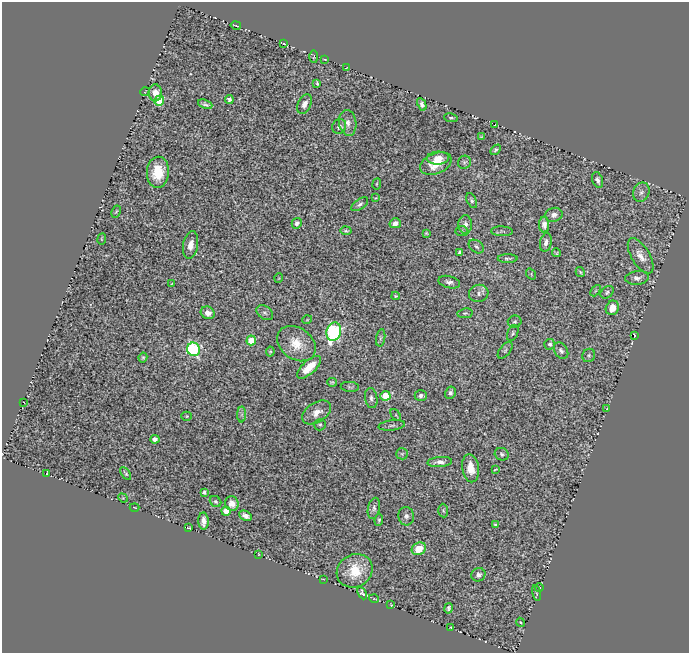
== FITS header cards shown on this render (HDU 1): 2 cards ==
NAXIS1  =                  687
NAXIS2  =                  651

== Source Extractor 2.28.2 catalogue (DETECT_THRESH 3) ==
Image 687 x 651 px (HDU 1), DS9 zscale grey, 1 PNG px = 1 image px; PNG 691 x 655 px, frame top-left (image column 1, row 651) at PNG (2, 2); each listed source drawn as its Kron ellipse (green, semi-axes under 4 px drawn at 4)
Background 0.765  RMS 0.034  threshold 0.101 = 3 sigma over >= 5 px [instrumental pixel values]
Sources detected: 126; all 126 listed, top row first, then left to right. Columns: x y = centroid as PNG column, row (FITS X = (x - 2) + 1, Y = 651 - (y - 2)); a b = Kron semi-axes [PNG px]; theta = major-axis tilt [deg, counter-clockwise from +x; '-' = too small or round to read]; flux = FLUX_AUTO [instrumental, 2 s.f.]
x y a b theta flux
236 25 5 2 - 2.1
284 43 4 2 - 1.1
314 57 6 4 -89 2.7
325 59 3 2 - 1.8
346 68 3 2 - 1.4
317 83 4 2 - 2.9
145 92 5 2 - 1.7
155 93 8 6 -87 27
229 99 4 4 - 6.1
159 101 5 5 - 78
205 104 7 3 -21 6.2
305 104 10 6 67 14
422 104 6 4 -65 7.5
451 118 7 4 -9 3.9
348 123 13 8 -81 14
495 125 3 2 - 2
339 126 8 6 52 8.7
481 137 4 3 - 2.5
496 150 6 4 47 4.6
438 158 11 6 3 18
464 162 7 6 - 4.7
436 163 16 10 22 40
158 172 16 11 86 67
597 180 8 5 -72 8.2
377 184 5 3 - 2.2
641 192 10 8 68 9.1
375 198 4 4 - 2.1
472 200 8 4 -64 4.8
360 204 10 5 35 7.1
116 212 6 3 62 2.6
554 215 9 7 12 9.8
297 223 5 5 - 7.1
395 223 5 5 - 14
465 225 9 7 90 12
544 225 8 5 -89 12
346 231 5 4 - 4
462 231 6 5 - 3.9
502 231 11 5 -2 5.4
426 233 4 3 - 2.4
102 239 5 3 - 2.1
546 242 9 5 79 14
191 245 14 7 80 19
476 247 8 6 -35 6.4
460 252 4 3 - 6.9
556 253 5 3 - 3.1
641 256 20 9 -59 23
508 258 10 4 0 5.3
580 272 5 3 - 2.8
531 274 6 4 -53 3
279 278 5 3 - 1.7
637 278 12 6 6 10
449 282 11 6 -14 8.8
172 283 3 2 - 1.7
596 291 6 4 46 3.3
607 292 7 5 40 4.6
479 293 10 8 15 9.9
396 296 4 3 - 2.8
612 308 7 6 - 25
208 313 7 6 - 18
265 313 9 6 -34 6.9
465 313 8 5 9 4.3
307 320 5 3 - 2
515 322 7 6 - 5.3
334 332 9 7 72 410
513 333 8 5 64 4.4
635 335 4 2 - 3
381 338 9 4 80 3.9
251 340 5 4 - 67
297 344 21 15 -36 51
550 344 5 5 - 6.7
193 349 7 6 - 330
505 350 10 5 51 4.9
561 351 9 6 -57 9.1
270 352 5 3 - 3.1
589 355 7 6 - 4.2
143 358 5 4 - 3.6
309 367 15 6 42 44
332 382 5 3 - 3.5
350 387 9 5 -5 4.3
450 393 6 5 - 7.3
385 396 5 4 - 90
421 396 6 5 - 8.7
371 398 10 6 -81 8.9
23 402 2 2 - 1.4
607 409 4 4 - 2.1
317 412 16 10 33 23
242 414 8 4 89 5.7
396 415 6 3 -52 2.7
187 416 5 4 - 2.7
320 425 6 5 - 3.9
392 425 13 5 8 5.9
155 439 4 4 - 15
402 454 6 5 - 4.5
502 454 7 6 - 5.6
440 462 12 5 4 12
471 468 14 8 -81 30
495 469 4 2 - 2
47 473 4 2 - 1.8
126 473 7 4 -56 4.3
204 492 4 4 - 5.8
123 498 5 4 - 2.2
216 501 6 5 - 5.4
232 504 7 6 - 24
135 507 5 2 - 1.3
374 508 11 6 78 8
226 511 5 4 - 38
443 511 7 5 -87 3.8
246 516 7 4 -27 12
406 516 9 7 -81 9
379 520 6 4 82 3.5
204 521 8 5 -87 15
495 525 4 3 - 4.2
188 528 4 2 - 2.3
419 549 7 6 - 49
259 554 3 2 - 1.5
355 571 19 16 31 63
478 575 7 6 - 7.5
323 579 2 2 - 1.4
539 588 4 3 - 1.6
362 593 6 4 -62 6.4
537 593 8 3 -78 2.6
374 599 5 3 - 1.8
391 605 3 2 - 1.6
448 608 5 3 - 5.2
520 622 4 3 - 2.2
451 627 4 2 - 2.4